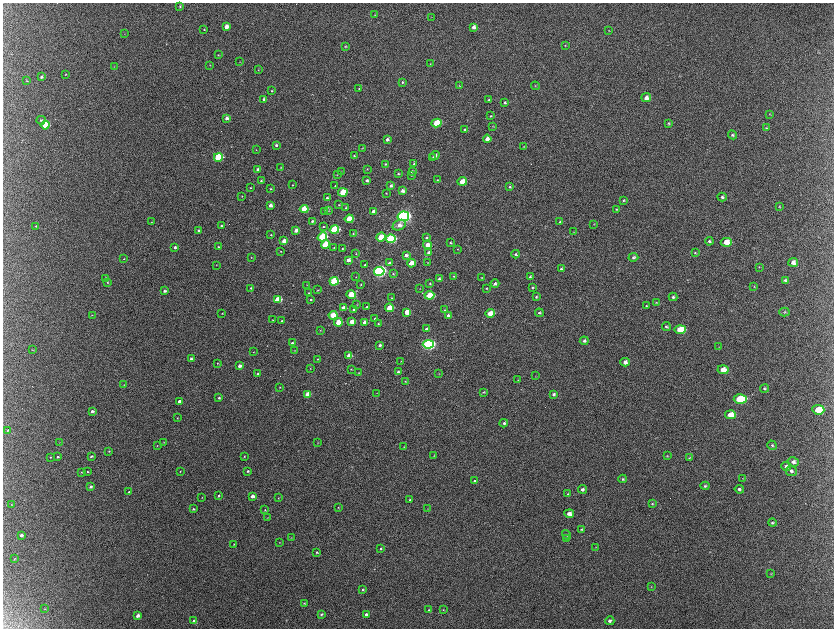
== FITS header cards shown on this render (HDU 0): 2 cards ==
NAXIS1  =                 1663 / length of data axis 1
NAXIS2  =                 1252 / length of data axis 2

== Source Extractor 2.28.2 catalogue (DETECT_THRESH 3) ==
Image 1663 x 1252 px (HDU 0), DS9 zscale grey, zoomed out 1/2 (1 PNG px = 2 x 2 image px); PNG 836 x 630 px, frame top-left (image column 2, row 1251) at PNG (3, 3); each listed source drawn as its Kron ellipse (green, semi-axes under 4 px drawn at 4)
Background 2170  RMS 33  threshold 98.4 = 3 sigma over >= 5 px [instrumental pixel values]
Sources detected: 309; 10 cannot appear on this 1/2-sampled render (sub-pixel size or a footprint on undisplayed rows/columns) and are neither listed nor drawn; the other 299 listed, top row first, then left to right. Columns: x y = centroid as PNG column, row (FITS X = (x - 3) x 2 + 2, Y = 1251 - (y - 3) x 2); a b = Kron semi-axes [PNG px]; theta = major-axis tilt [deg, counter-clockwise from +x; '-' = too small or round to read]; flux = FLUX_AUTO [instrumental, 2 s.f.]
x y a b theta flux
180 6 3 3 - 4.7e+03
375 15 3 2 - 3.4e+03
431 17 4 2 - 3.0e+03
226 27 4 3 - 3.9e+04
474 27 4 4 - 3.1e+04
204 30 3 3 - 4.8e+03
609 30 3 2 - 3.5e+03
124 34 3 2 - 1.8e+03
565 45 2 2 - 2.9e+03
345 46 3 3 - 4.9e+03
218 55 3 3 - 4.6e+03
240 62 2 2 - 2.1e+03
430 64 4 3 - 4.5e+03
210 65 3 2 - 2.6e+03
114 66 3 2 - 2.8e+03
258 70 3 2 - 2.6e+03
66 74 2 2 - 3.4e+03
41 77 3 3 - 1.3e+04
27 81 4 3 - 5.1e+03
402 82 3 3 - 6.7e+03
459 85 3 2 - 4.0e+03
535 86 4 2 - 3.9e+03
359 89 3 3 - 5.1e+03
272 91 3 3 - 5.5e+03
646 97 5 4 - 3.3e+04
264 99 3 3 - 1.3e+04
489 100 4 4 - 7.4e+03
505 102 4 3 - 9.6e+03
769 114 4 3 - 4.8e+03
491 116 4 3 - 6.2e+03
227 118 4 3 - 2.6e+04
41 120 4 4 - 9.0e+03
437 123 5 4 - 2.2e+05
668 123 4 3 - 7.8e+03
45 125 4 3 - 3.3e+05
493 126 3 3 - 3.4e+03
766 128 3 3 - 4.7e+03
465 130 4 3 - 1.6e+04
732 135 4 4 - 1.1e+04
387 139 3 3 - 1.9e+04
487 139 4 3 - 5.3e+04
276 145 3 3 - 1.2e+04
524 146 3 3 - 4.2e+03
362 148 4 2 - 2.7e+03
256 150 3 2 - 3.0e+03
354 155 3 3 - 6.3e+03
435 155 5 4 - 2.4e+04
218 157 4 3 - 4.4e+05
433 158 3 3 - 6.1e+03
385 164 3 3 - 7.3e+03
414 164 4 3 - 6.8e+03
281 167 3 3 - 4.2e+03
258 169 3 3 - 1.6e+04
367 169 3 3 - 3.9e+03
412 171 4 4 - 1.3e+04
341 172 2 2 - 2.5e+03
398 174 3 3 - 6.8e+03
337 175 3 2 - 3.3e+03
411 175 4 3 - 5.2e+03
367 180 3 3 - 1.9e+04
437 180 3 3 - 4.3e+03
261 181 3 2 - 7.0e+03
462 181 5 4 - 8.6e+04
293 185 3 2 - 3.4e+03
335 186 3 3 - 5.2e+03
391 186 4 4 - 1.7e+04
510 187 4 3 - 7.5e+03
250 188 3 2 - 5.5e+03
270 189 3 3 - 5.0e+03
402 191 4 3 - 2.5e+04
343 192 5 3 - 3.1e+05
386 193 3 2 - 3.7e+03
242 196 3 3 - 3.9e+03
722 197 4 4 - 1.3e+04
327 198 3 3 - 1.2e+04
624 200 3 3 - 6.6e+03
270 205 3 3 - 3.3e+04
339 205 3 3 - 4.6e+03
779 207 4 3 - 4.9e+03
346 208 3 3 - 4.8e+03
304 209 4 4 - 2.2e+05
616 209 4 3 - 7.2e+03
325 211 3 3 - 4.9e+03
329 211 3 3 - 6.6e+03
374 211 3 3 - 4.0e+04
403 216 6 4 12 2.3e+06
349 219 4 3 - 1.7e+05
312 221 4 3 - 1.0e+04
152 222 3 3 - 3.8e+03
560 222 3 3 - 6.4e+03
594 224 4 3 - 3.7e+03
221 225 3 3 - 7.6e+03
399 225 7 5 25 4.2e+04
36 226 2 2 - 4.7e+03
323 226 3 3 - 5.8e+03
198 230 3 3 - 1.0e+04
296 230 3 3 - 4.3e+04
334 230 5 4 - 4.8e+05
573 232 3 2 - 3.1e+03
353 233 4 3 - 6.2e+03
271 235 2 2 - 4.3e+03
322 237 5 4 - 4.5e+05
381 237 5 4 - 1.7e+05
426 237 4 3 - 9.5e+03
390 239 5 4 - 7.8e+05
284 241 4 3 - 6.0e+04
709 241 4 4 - 1.1e+04
726 242 5 4 - 1.0e+05
450 243 3 3 - 6.3e+03
325 244 4 4 - 3.4e+05
427 245 4 3 - 6.6e+04
175 247 3 3 - 1.4e+04
218 247 3 2 - 6.8e+03
334 247 3 2 - 4.9e+03
342 249 3 3 - 5.7e+03
457 249 3 2 - 3.5e+03
281 251 3 2 - 3.9e+03
429 252 4 3 - 1.5e+04
695 253 4 3 - 7.1e+03
356 254 3 2 - 4.0e+03
516 254 4 3 - 1.1e+04
406 255 4 3 - 2.6e+04
251 257 3 2 - 3.7e+03
633 257 5 4 - 1.3e+04
124 259 3 2 - 3.5e+03
348 260 4 3 - 4.5e+04
793 262 5 4 - 3.9e+04
389 263 4 3 - 1.8e+04
411 263 4 3 - 9.1e+04
428 263 3 2 - 3.2e+03
216 265 2 2 - 2.5e+03
365 265 3 3 - 6.2e+03
759 267 3 2 - 3.1e+03
561 269 4 3 - 1.1e+04
379 271 5 4 - 1.9e+06
393 274 3 3 - 6.1e+03
453 276 3 3 - 4.5e+03
356 277 3 2 - 2.9e+03
482 277 3 3 - 4.2e+03
530 277 4 3 - 9.5e+03
439 278 4 4 - 1.1e+04
106 279 3 3 - 1.7e+04
785 280 4 3 - 1.1e+04
334 281 4 4 - 5.2e+05
108 282 3 3 - 5.8e+03
361 284 3 2 - 5.3e+03
430 284 3 3 - 4.6e+03
495 284 4 3 - 2.4e+04
307 285 2 2 - 2.0e+03
533 287 4 3 - 6.9e+03
754 287 3 3 - 3.6e+03
251 288 3 2 - 5.9e+03
420 288 3 2 - 2.7e+03
486 288 3 3 - 5.1e+03
318 290 3 2 - 3.7e+03
164 291 3 3 - 1.4e+04
309 293 3 2 - 4.5e+03
351 294 5 3 - 1.9e+05
429 295 5 3 - 2.6e+05
536 297 4 3 - 8.5e+03
673 297 4 4 - 1.3e+04
392 298 2 2 - 3.5e+03
278 299 4 3 - 2.0e+05
311 300 3 3 - 7.6e+03
656 302 4 3 - 5.3e+03
357 304 3 2 - 2.6e+03
646 306 3 3 - 6.0e+03
367 307 3 3 - 5.7e+03
343 308 4 3 - 6.0e+04
389 308 4 3 - 1.6e+05
354 309 3 2 - 1.1e+04
445 310 3 3 - 5.6e+03
407 312 4 4 - 7.9e+04
784 312 5 4 - 8.8e+03
222 313 2 2 - 3.5e+03
490 313 4 3 - 1.3e+05
539 313 4 3 - 1.2e+04
92 315 3 2 - 3.2e+03
333 315 4 3 - 2.1e+05
448 315 4 3 - 1.4e+04
375 318 3 3 - 6.4e+03
273 320 3 2 - 3.9e+03
282 321 3 3 - 7.4e+03
338 322 4 3 - 1.6e+05
352 322 4 3 - 7.6e+04
365 322 3 3 - 4.9e+04
378 323 3 3 - 4.7e+03
666 327 4 3 - 1.1e+04
426 329 4 3 - 1.7e+04
680 329 5 4 - 2.0e+05
320 330 3 2 - 3.2e+03
584 341 4 4 - 1.7e+04
292 343 3 3 - 1.5e+04
428 344 5 4 - 1.6e+06
380 345 3 3 - 1.4e+04
719 347 3 2 - 2.2e+03
32 350 3 2 - 3.5e+03
295 350 3 2 - 2.9e+03
253 352 3 2 - 3.2e+03
349 356 4 3 - 6.9e+04
191 359 3 3 - 1.8e+04
317 359 3 2 - 4.5e+03
401 361 3 2 - 2.7e+03
625 362 4 4 - 3.0e+04
217 363 3 3 - 4.5e+03
239 366 3 2 - 3.0e+04
310 368 2 2 - 2.9e+03
351 369 3 2 - 4.4e+03
723 370 5 4 - 8.2e+04
398 372 4 3 - 1.3e+04
359 373 3 3 - 3.8e+03
258 374 3 3 - 1.3e+04
439 374 3 3 - 3.3e+03
536 376 3 2 - 2.1e+03
518 380 3 3 - 3.6e+03
405 381 3 2 - 3.0e+03
124 385 2 2 - 3.2e+03
280 387 2 2 - 3.6e+03
765 388 4 3 - 1.1e+04
484 392 4 3 - 6.8e+03
377 393 3 2 - 2.7e+03
308 394 4 3 - 7.9e+04
554 394 4 3 - 1.3e+04
219 398 3 2 - 1.1e+04
740 399 6 5 - 4.5e+05
179 401 3 2 - 2.1e+04
818 410 6 5 - 1.9e+05
92 411 4 3 - 1.7e+04
730 415 5 4 - 1.0e+05
177 418 3 2 - 3.5e+03
504 423 4 3 - 1.7e+04
8 430 4 3 - 6.6e+03
163 442 3 2 - 2.7e+03
59 443 3 2 - 2.2e+03
318 443 3 2 - 3.0e+03
157 445 3 2 - 3.3e+03
772 445 5 4 - 1.0e+04
404 447 3 2 - 4.0e+03
109 451 3 3 - 5.2e+03
91 456 3 2 - 8.3e+03
244 456 3 2 - 5.2e+03
434 456 4 3 - 5.2e+03
667 456 3 3 - 4.6e+03
51 457 3 2 - 3.9e+03
58 457 3 3 - 9.4e+03
689 458 4 4 - 6.6e+03
793 462 6 5 - 2.3e+04
786 466 5 4 - 2.5e+04
180 471 3 2 - 3.8e+03
248 471 3 2 - 1.0e+04
791 471 5 5 - 2.0e+04
81 472 3 3 - 4.5e+03
88 472 2 2 - 5.1e+03
743 478 3 2 - 3.3e+03
623 479 4 3 - 9.6e+03
475 481 4 3 - 1.1e+04
91 486 4 3 - 1.2e+04
705 486 4 4 - 1.0e+04
582 489 4 4 - 1.8e+04
739 489 4 4 - 1.5e+04
129 492 4 3 - 9.1e+03
568 494 4 3 - 6.2e+03
219 496 3 3 - 8.6e+03
252 496 3 3 - 3.3e+04
202 497 3 2 - 2.8e+03
278 498 2 2 - 2.8e+03
410 500 3 3 - 6.6e+03
12 504 3 2 - 3.7e+03
652 504 3 3 - 5.5e+03
338 507 3 3 - 4.6e+03
193 509 3 3 - 7.1e+03
428 509 3 2 - 2.2e+03
265 510 3 3 - 5.7e+03
569 514 5 4 - 4.6e+04
268 518 3 2 - 2.8e+03
772 523 4 3 - 9.8e+03
581 529 4 3 - 7.1e+03
21 535 3 3 - 1.4e+04
566 535 5 4 - 9.6e+03
291 537 2 2 - 1.8e+03
567 539 4 4 - 6.6e+03
279 542 3 2 - 2.3e+03
234 544 3 2 - 3.6e+03
596 547 3 3 - 3.4e+03
381 549 3 3 - 8.2e+03
317 552 3 3 - 8.4e+03
14 559 3 2 - 3.4e+03
771 574 3 3 - 4.4e+03
651 587 3 2 - 3.0e+03
363 590 3 3 - 6.4e+03
304 603 3 3 - 5.1e+03
45 609 3 2 - 3.0e+03
429 610 4 3 - 8.8e+03
443 610 2 2 - 3.2e+03
321 614 4 3 - 9.1e+03
366 614 4 3 - 2.2e+04
138 615 3 3 - 3.4e+04
194 621 3 3 - 3.9e+04
610 621 4 4 - 2.0e+04
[10 sub-pixel or undisplayed-footprint detections neither listed nor drawn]